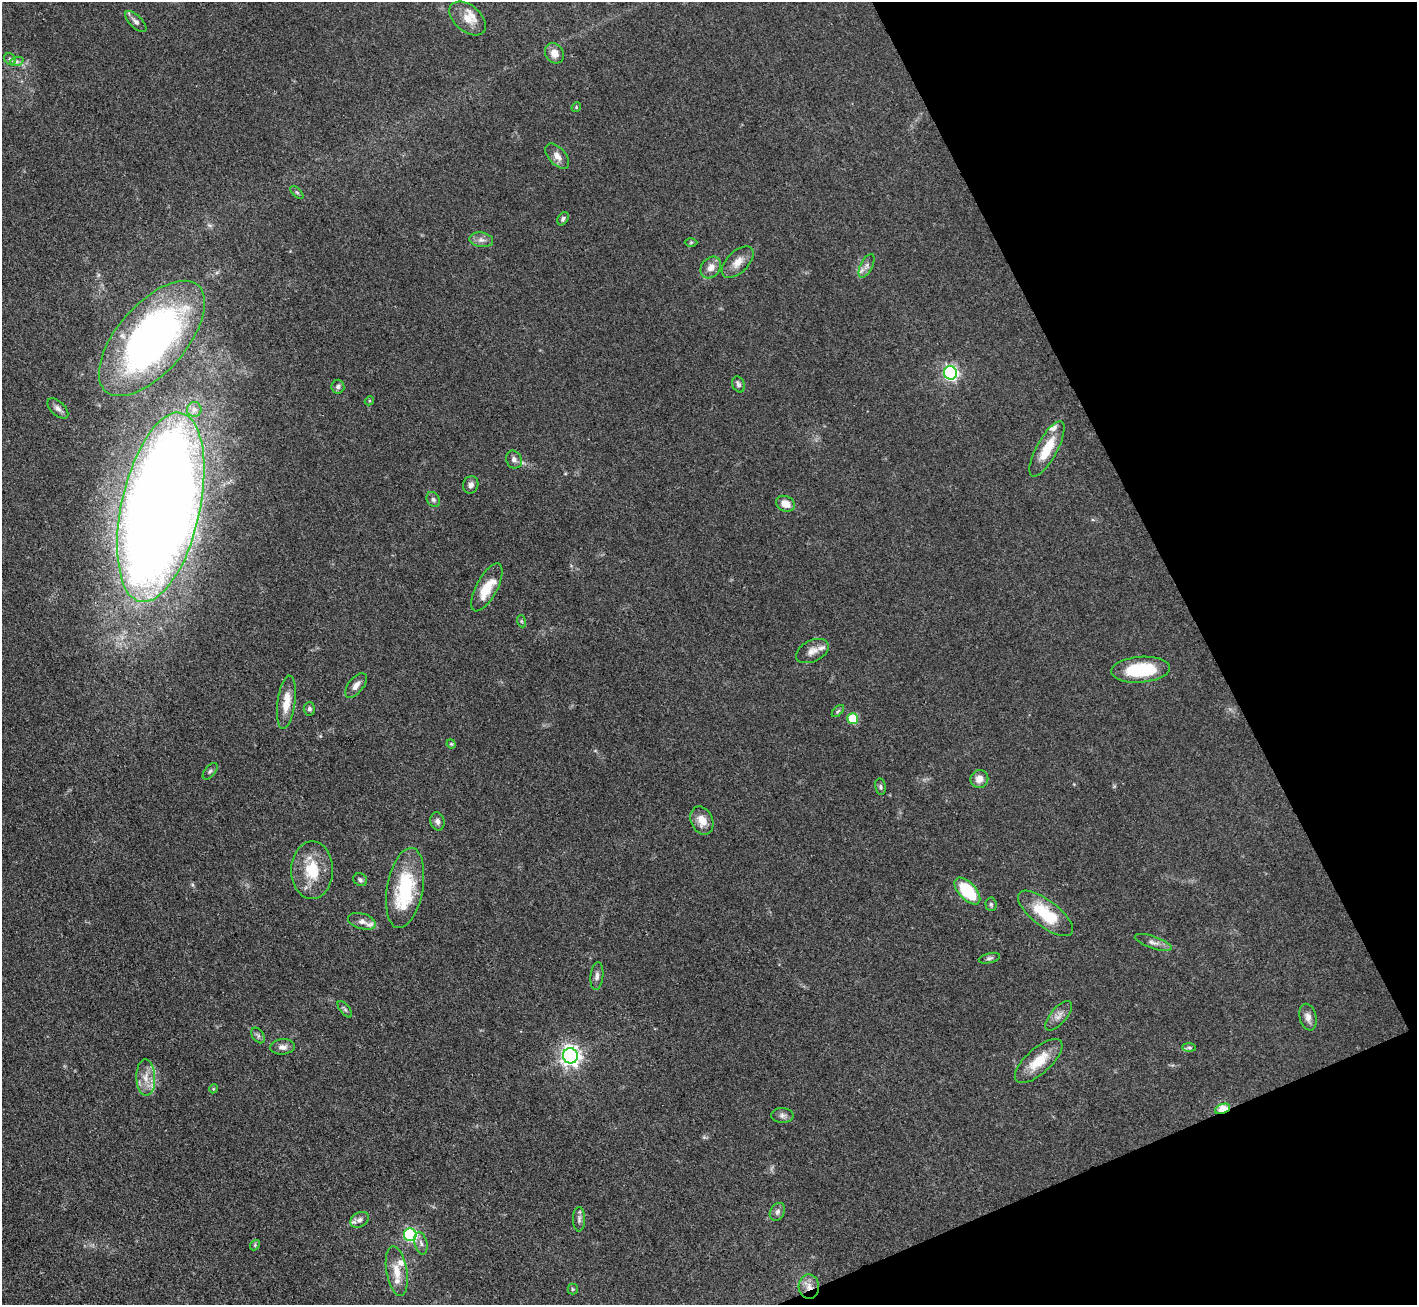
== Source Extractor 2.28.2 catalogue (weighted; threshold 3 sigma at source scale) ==
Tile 12 of 4 x 4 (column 4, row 3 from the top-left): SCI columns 4247-5661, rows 1590-2892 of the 5663 x 5651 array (HDU 1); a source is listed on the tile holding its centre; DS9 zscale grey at full resolution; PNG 1419 x 1307 px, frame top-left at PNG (2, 2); each listed source drawn as its Kron ellipse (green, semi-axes under 4 px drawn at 4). Shown black and unused: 20% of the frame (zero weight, under 3 of 4 exposures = <1% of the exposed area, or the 3 px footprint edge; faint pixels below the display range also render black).
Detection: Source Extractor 2.28.2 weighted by HDU 2 'WHT'; one run over the whole footprint, this tile lists its part. Background 0.0509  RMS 0.0048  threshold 0.0218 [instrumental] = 3 sigma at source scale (4.5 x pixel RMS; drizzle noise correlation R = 1.50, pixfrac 1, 0.05/0.05 arcsec/px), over >= 5 px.
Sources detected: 82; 9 inside a brighter listed object's ellipse — not listed separately; the other 73 listed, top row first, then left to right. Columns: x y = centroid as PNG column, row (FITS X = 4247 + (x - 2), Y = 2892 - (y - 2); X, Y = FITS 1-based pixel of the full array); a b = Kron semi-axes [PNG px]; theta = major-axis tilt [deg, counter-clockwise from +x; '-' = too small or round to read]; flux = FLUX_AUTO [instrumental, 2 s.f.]
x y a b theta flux
468 18 21 13 -40 7.2
136 21 13 6 -44 2.1
554 53 11 9 -57 4.4
10 59 6 5 - 1.1
17 61 7 4 19 1.1
576 107 5 4 - 0.6
557 156 15 8 -47 3.8
297 192 8 3 -44 0.71
563 219 7 5 58 1.1
481 240 12 7 -8 2.5
691 242 6 4 2 0.68
738 262 19 11 45 5.2
866 266 13 6 63 2.3
711 267 12 9 51 3.9
152 338 70 34 49 210
950 373 7 6 - 110
739 384 8 6 -66 1.5
338 387 7 6 - 1.3
369 401 5 4 - 0.52
58 408 13 7 -43 2.1
194 409 7 7 - 1.9
1047 449 31 10 61 13
514 460 9 7 -62 2.1
471 485 9 7 70 2.2
433 499 8 6 -57 1.4
786 504 10 7 -26 5.1
161 507 96 39 78 1300
487 587 26 10 62 11
521 621 6 4 -71 0.66
812 651 17 10 26 4
1141 670 29 13 4 26
356 685 14 7 52 3
286 702 27 9 82 8.4
309 709 6 5 - 1.2
838 711 7 4 45 0.88
853 719 5 5 - 20
451 744 5 4 - 0.55
210 771 10 5 50 1.2
979 779 9 9 - 4.2
880 787 8 5 -80 0.98
702 820 15 10 -67 6.1
437 821 9 7 -78 1.8
312 870 29 21 -90 17
360 880 7 6 - 1.2
405 888 40 18 79 34
967 891 16 8 -47 25
991 904 6 5 - 0.93
1045 913 33 13 -37 23
362 921 14 7 -16 2.6
1153 942 19 6 -19 2.6
989 958 11 5 13 1.3
597 976 14 6 83 2.2
345 1009 10 4 -51 1
1059 1016 18 8 49 3.4
1308 1017 13 8 -76 3
258 1035 8 5 -57 1.2
282 1047 12 7 6 2.7
1189 1047 7 4 -1 1
570 1056 7 7 - 260
1039 1061 30 12 42 12
146 1078 18 9 -89 5.9
213 1089 4 3 - 0.44
1223 1109 8 4 23 21
782 1115 11 7 0 1.9
777 1212 9 7 58 1.7
579 1219 12 6 90 1.8
359 1220 10 7 30 1.8
410 1235 6 6 - 74
421 1243 11 6 -76 2
255 1245 5 4 - 0.63
397 1271 25 10 -80 7.7
809 1286 12 10 -84 4.6
573 1289 5 5 - 0.65
Overlapping masked pixels (flux is a lower limit): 2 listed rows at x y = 1223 1109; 809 1286